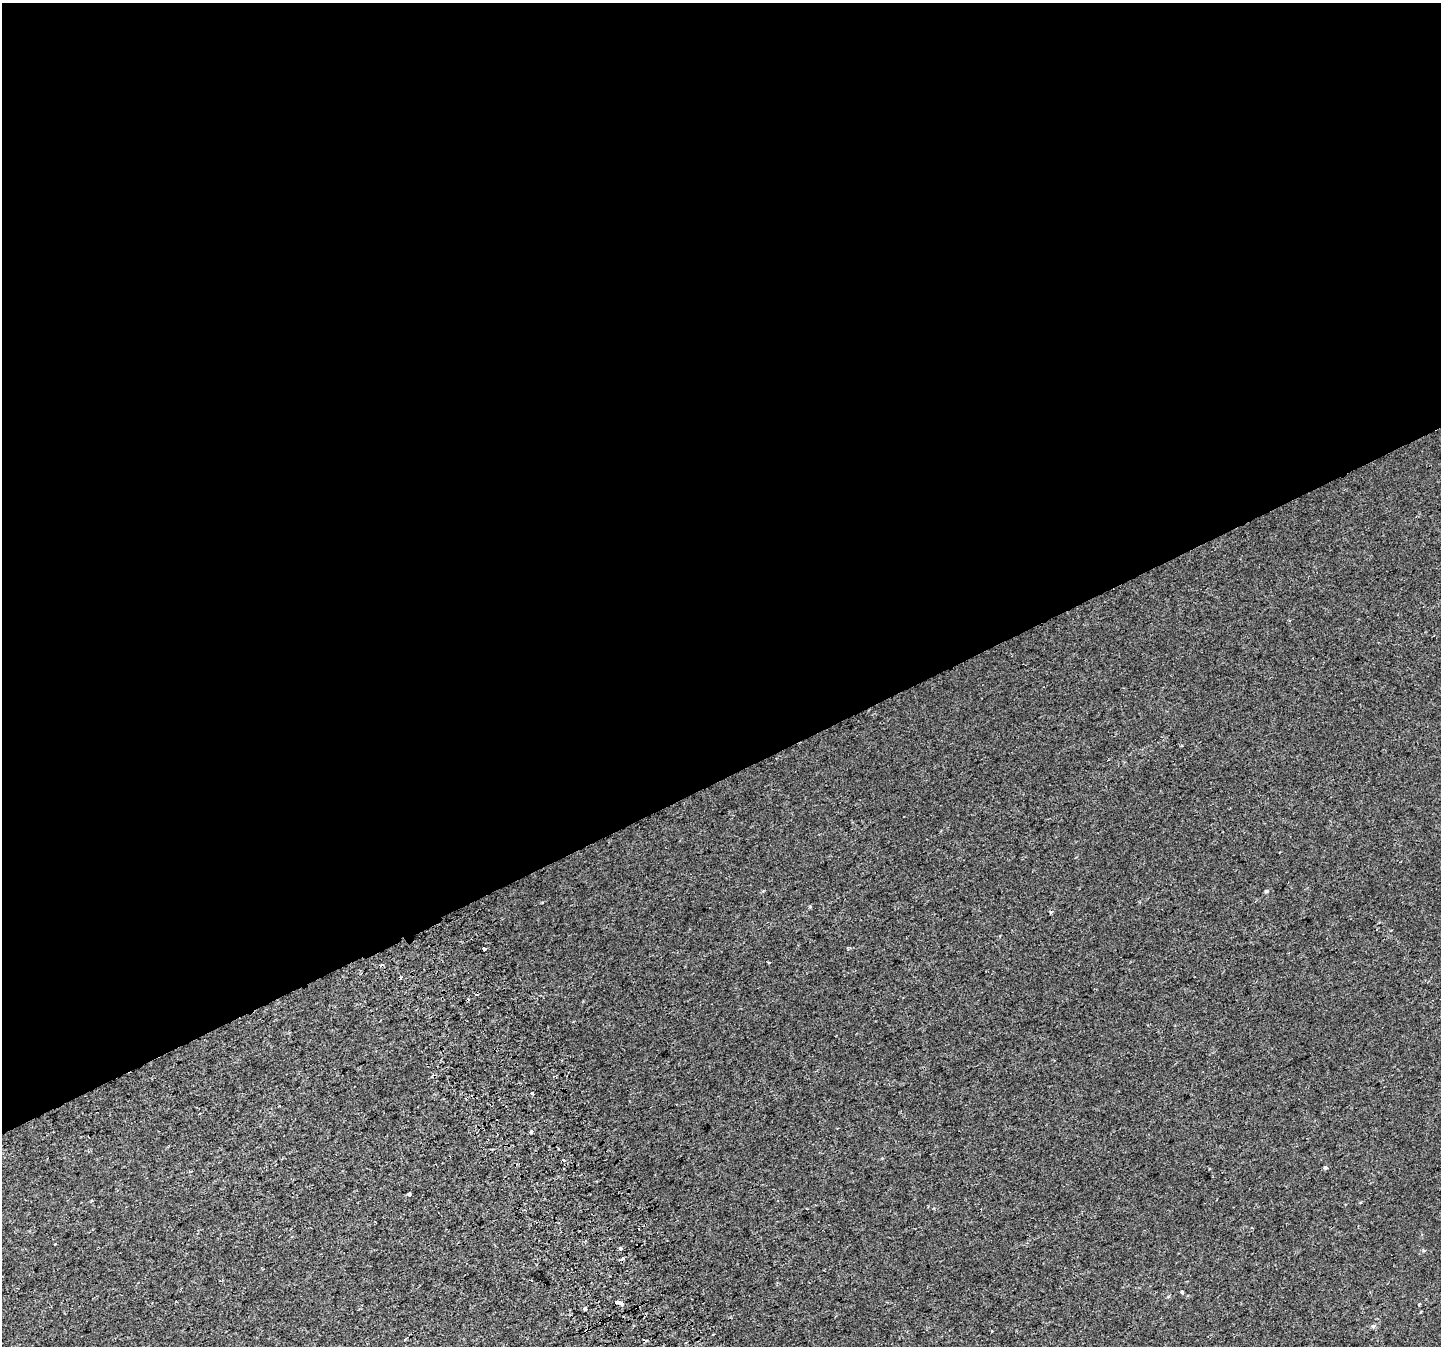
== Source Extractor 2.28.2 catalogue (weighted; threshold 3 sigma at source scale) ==
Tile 2 of 4 x 4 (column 2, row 1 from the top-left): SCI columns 1481-2919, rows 4211-5554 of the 5835 x 5676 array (HDU 1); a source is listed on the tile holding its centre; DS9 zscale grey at full resolution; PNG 1443 x 1348 px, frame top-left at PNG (2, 3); no overlay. Shown black and unused: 58% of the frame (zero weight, under 2 of 3 exposures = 2% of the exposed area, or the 3 px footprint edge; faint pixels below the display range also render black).
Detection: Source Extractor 2.28.2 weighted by HDU 2 'WHT'; one run over the whole footprint, this tile lists its part. Background 8.60e-05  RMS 0.0028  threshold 0.0127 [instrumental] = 3 sigma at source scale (4.5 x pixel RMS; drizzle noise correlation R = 1.50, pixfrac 1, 0.0396/0.0396 arcsec/px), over >= 5 px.
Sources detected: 28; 7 cosmic-ray / hot-pixel residue — not listed; the other 21 listed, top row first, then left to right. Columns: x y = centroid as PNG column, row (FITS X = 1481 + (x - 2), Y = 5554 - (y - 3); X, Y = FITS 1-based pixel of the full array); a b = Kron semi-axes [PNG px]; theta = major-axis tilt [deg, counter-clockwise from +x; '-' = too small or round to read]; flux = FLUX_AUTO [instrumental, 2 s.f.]
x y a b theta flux
1266 891 4 4 - 0.44
810 907 3 3 - 0.79
1051 912 4 4 - 0.4
484 949 3 3 - 1.1
769 963 3 2 - 0.41
532 1093 3 3 - 2.5
199 1114 3 2 - 0.23
531 1131 3 3 - 0.8
563 1160 3 3 - 1.9
1326 1168 5 4 - 0.56
409 1194 4 3 - 0.37
639 1229 3 3 - 1.2
55 1244 3 3 - 0.34
621 1248 3 3 - 0.94
1182 1292 3 3 - 3.6
619 1303 8 3 -23 4.8
1420 1304 3 2 - 0.41
585 1309 4 3 - 1.2
1373 1326 5 5 - 0.53
586 1331 3 3 - 1.4
991 1331 3 2 - 0.35
Overlapping masked pixels (flux is a lower limit): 1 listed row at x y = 586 1331